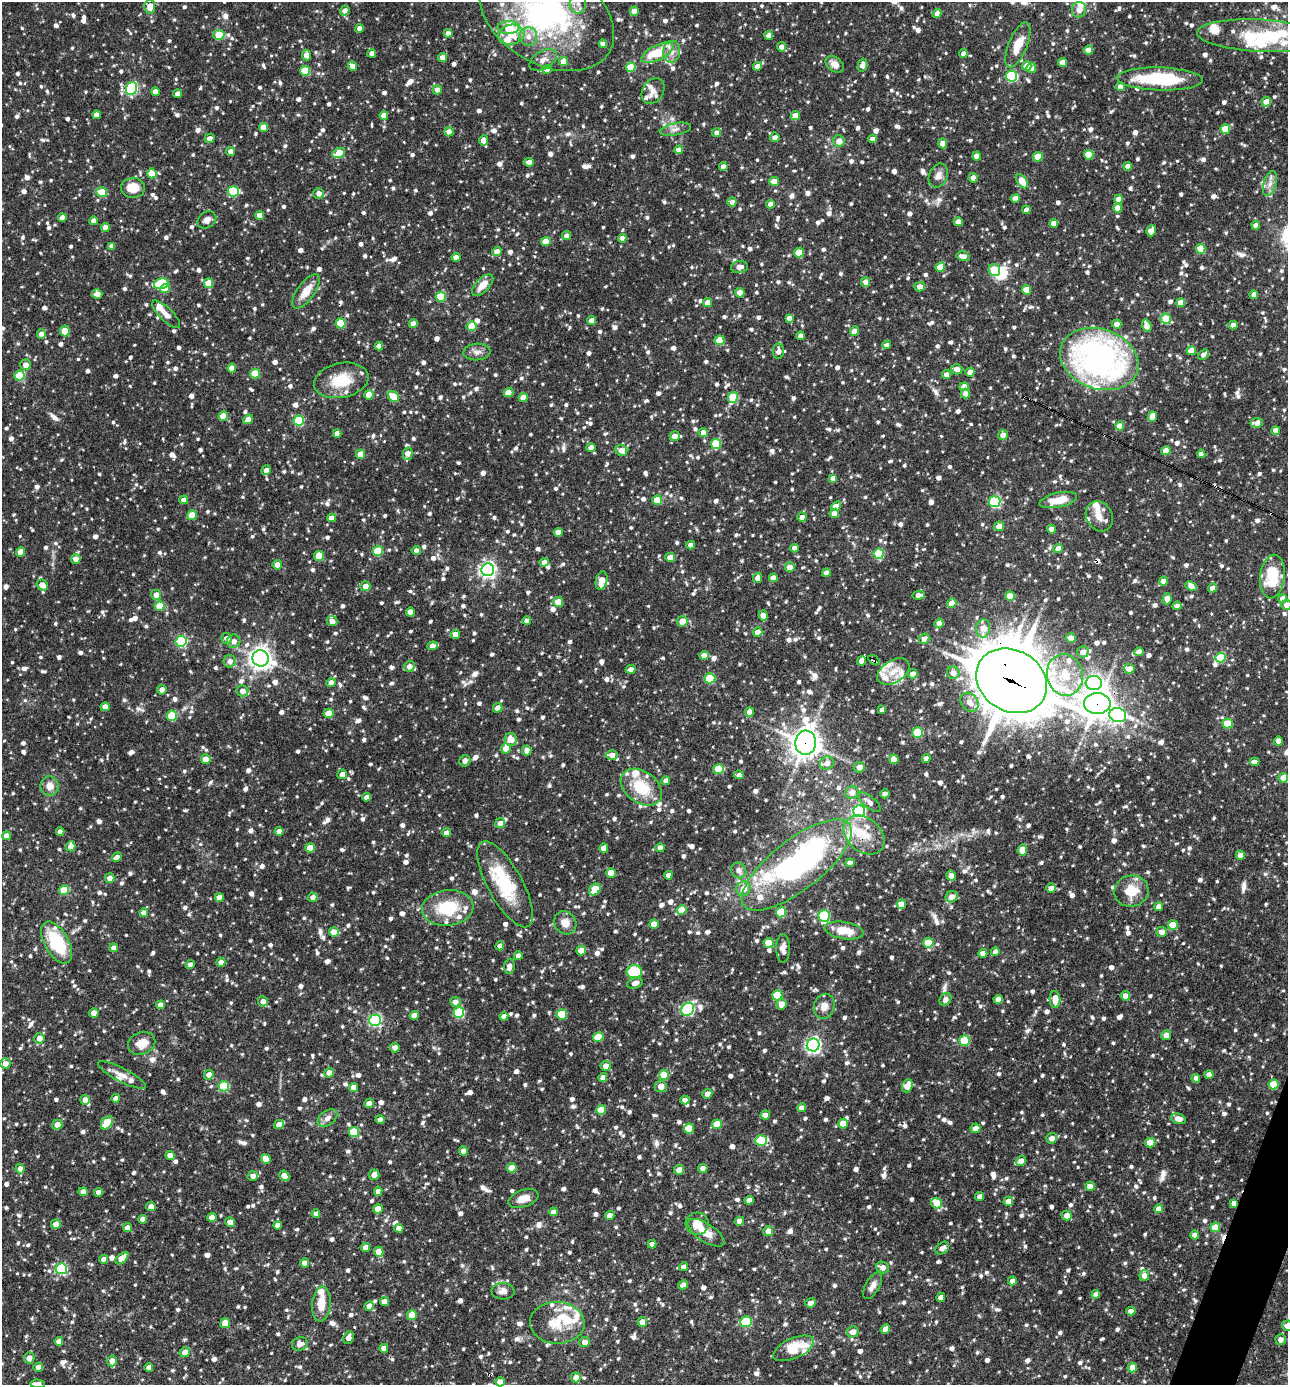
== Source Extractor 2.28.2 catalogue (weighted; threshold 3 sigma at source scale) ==
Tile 6 of 4 x 4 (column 2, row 2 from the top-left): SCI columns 1556-2841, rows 2768-4150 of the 5550 x 5536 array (HDU 1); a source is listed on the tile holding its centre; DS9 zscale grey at full resolution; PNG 1290 x 1387 px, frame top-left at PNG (2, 2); each listed source drawn as its Kron ellipse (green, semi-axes under 4 px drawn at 4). Shown black and unused: <1% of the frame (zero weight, under 3 of 4 exposures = <1% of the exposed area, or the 3 px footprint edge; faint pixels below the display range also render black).
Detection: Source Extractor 2.28.2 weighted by HDU 2 'WHT'; one run over the whole footprint, this tile lists its part. Background 0.0847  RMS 0.0039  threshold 0.0178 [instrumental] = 3 sigma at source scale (4.5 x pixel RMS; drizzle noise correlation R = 1.50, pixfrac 1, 0.05/0.05 arcsec/px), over >= 5 px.
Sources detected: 1821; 5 inside a brighter object's white glare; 7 cosmic-ray / hot-pixel residue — neither listed nor drawn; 65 inside a brighter listed object's ellipse — not listed separately; of the other 1744, all 500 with FLUX_AUTO >= 2.16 (the completeness limit of this list) listed and drawn (1244 fainter detections not listed), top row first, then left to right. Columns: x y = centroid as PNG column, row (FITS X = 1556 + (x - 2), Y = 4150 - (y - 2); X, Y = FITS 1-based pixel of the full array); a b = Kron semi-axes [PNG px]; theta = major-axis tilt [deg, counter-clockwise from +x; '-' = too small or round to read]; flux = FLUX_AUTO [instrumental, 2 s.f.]
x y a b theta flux
578 4 10 8 -87 2.7
150 7 7 5 86 4.5
1079 10 8 7 - 3.1
345 11 5 4 - 2.7
634 11 4 4 - 4.4
937 13 5 4 - 2.6
547 15 73 49 -31 99
509 27 11 6 3 14
359 28 4 4 - 2.8
448 33 4 4 - 2.5
219 35 5 5 - 13
511 35 13 10 11 7.3
769 35 4 4 - 2.3
528 36 9 9 - 3.2
1260 36 63 16 -3 25
603 44 4 4 - 2.5
1018 45 24 9 68 8.2
782 47 5 4 - 2.6
1088 50 4 4 - 4.7
672 52 11 8 85 2.9
372 53 4 4 - 2.5
657 53 17 7 26 14
963 54 4 4 - 2.5
306 55 5 4 - 3.1
442 58 4 4 - 3.2
543 60 15 8 30 2.8
564 61 4 4 - 5
1062 63 4 4 - 3
835 64 10 7 -37 3.3
863 65 6 5 - 2.9
352 66 5 4 - 4.2
757 66 5 4 - 3.3
1027 66 5 4 - 6.3
631 67 5 5 - 12
1031 68 5 5 - 2.7
547 69 5 4 - 2.9
305 71 5 5 - 11
1011 76 5 5 - 37
1160 79 43 11 -2 31
1120 87 4 4 - 2.7
132 88 6 5 - 47
437 90 4 4 - 2.6
653 91 14 10 58 2.3
155 92 4 4 - 3.1
178 94 4 4 - 3.3
1266 102 5 4 - 4.2
96 115 4 4 - 3
384 115 4 4 - 3.7
795 116 5 4 - 4.5
263 127 4 4 - 5.4
675 129 16 6 10 2.2
1225 129 5 5 - 7.5
449 132 4 4 - 3.2
717 133 4 4 - 2.7
775 137 5 4 - 2.6
209 138 5 4 - 2.2
873 139 4 4 - 2.4
483 140 5 4 - 2.8
839 141 6 5 - 3.2
943 143 5 4 - 3.6
679 150 4 4 - 3.5
231 151 4 4 - 2.7
339 153 7 5 26 9.1
1089 155 5 5 - 10
977 156 4 4 - 3.4
1038 157 5 4 - 8.6
529 162 4 4 - 3.4
1128 166 4 4 - 3
723 167 4 4 - 2.6
152 173 5 5 - 8.7
938 176 12 9 67 2.7
973 178 5 4 - 2.9
774 181 5 4 - 4.3
1022 181 8 4 -57 7.4
1270 184 13 6 72 2.4
133 188 12 10 -2 7.3
233 191 6 5 - 19
102 192 5 4 - 9.8
318 193 5 5 - 2.2
1015 198 5 4 - 3.1
1118 199 4 4 - 3
732 202 4 4 - 2.4
770 204 4 4 - 2.7
1118 208 4 4 - 4.4
1026 210 4 4 - 2.2
259 215 4 4 - 4
62 218 4 4 - 2.7
207 220 10 8 35 2.2
94 221 4 4 - 3.1
958 222 4 4 - 3.5
1054 223 4 4 - 2.9
1256 225 4 4 - 2.6
105 227 4 4 - 3.4
1151 231 5 4 - 3.4
566 236 4 4 - 2.5
622 238 4 4 - 3.5
546 242 5 4 - 7
112 246 4 4 - 2.4
1201 249 5 5 - 9.3
497 251 4 4 - 3.2
799 253 5 4 - 5.8
963 256 7 4 -16 3.1
456 257 4 4 - 3.5
739 267 8 6 6 2.8
940 267 5 4 - 7.5
994 270 6 5 - 16
866 282 5 4 - 2.6
209 283 5 4 - 9.1
161 284 7 5 17 26
483 285 13 6 45 4.7
920 287 5 4 - 3.1
165 289 5 4 - 7.6
1026 290 5 4 - 7.1
306 291 20 8 54 6.3
740 293 4 4 - 4.7
97 294 5 5 - 3.1
1254 295 4 4 - 2.8
441 297 5 5 - 16
1181 302 4 4 - 4.5
708 303 4 4 - 3.4
166 314 18 6 -44 3.2
789 318 4 4 - 2.4
1166 319 5 5 - 9.5
592 320 4 4 - 3.2
341 323 5 5 - 14
413 324 4 4 - 3.4
1117 324 5 4 - 3
1233 325 4 4 - 2.5
472 326 5 5 - 9.8
1147 326 6 4 -71 3.4
65 331 5 5 - 5.7
854 331 5 4 - 3.5
41 334 4 4 - 3
801 336 4 4 - 2.4
719 340 5 5 - 8.2
887 345 4 4 - 2.2
379 346 4 4 - 2.8
778 351 8 5 87 2.5
1191 351 5 4 - 5.7
477 352 13 8 4 2.4
1203 355 6 4 42 2.2
1099 359 40 30 -19 130
26 365 5 5 - 2.8
232 368 4 4 - 4.4
957 369 5 5 - 3
970 372 4 4 - 3.1
255 374 5 5 - 14
946 375 4 4 - 2.7
20 376 5 5 - 16
341 380 28 17 12 14
964 387 4 4 - 3.4
508 393 5 4 - 6.9
965 394 5 4 - 2.5
369 395 4 4 - 5.8
394 396 6 5 - 12
523 398 4 4 - 5.2
733 398 5 5 - 16
223 416 5 4 - 7.6
1152 417 5 4 - 4.1
248 419 5 4 - 3.8
299 421 5 5 - 30
1257 423 6 5 - 3.2
1120 426 4 4 - 4.1
1276 431 4 4 - 4.1
703 432 5 4 - 3.3
337 433 4 4 - 2.5
1003 435 5 5 - 2.9
675 436 5 5 - 3.3
716 444 5 5 - 17
591 448 4 4 - 2.4
621 450 6 5 - 3.4
1166 451 4 4 - 5.8
361 454 4 4 - 6.1
408 454 6 4 77 3.4
1201 454 4 4 - 2.6
266 470 5 4 - 2.2
833 478 4 4 - 2.8
184 500 4 4 - 3
657 500 5 4 - 7.9
1058 500 19 7 12 7.3
995 502 5 5 - 43
836 506 6 4 41 4.2
834 513 5 4 - 3
192 515 5 5 - 9.6
1099 516 16 13 -64 4.4
802 517 5 4 - 2.7
332 518 4 4 - 3.2
999 526 5 5 - 3
1052 529 4 4 - 3
558 532 4 4 - 3.1
691 545 4 4 - 2.5
794 548 4 4 - 2.2
1058 548 5 4 - 2.7
416 550 4 4 - 2.2
378 551 5 5 - 16
21 552 4 4 - 6.2
879 554 5 5 - 23
319 556 5 5 - 10
670 557 5 4 - 4.5
76 559 5 5 - 2.8
544 562 4 4 - 2.2
277 565 5 4 - 3.1
790 567 5 5 - 3
488 570 6 6 - 140
826 573 4 4 - 2.5
1272 576 22 12 84 18
758 578 5 4 - 3
773 578 4 4 - 2.9
602 581 9 5 77 4.5
1163 581 4 4 - 3.4
42 585 6 5 - 4
365 586 5 5 - 3
1191 586 6 4 -23 3.2
1212 588 5 4 - 2.7
156 595 5 5 - 3.5
919 595 6 4 4 2.4
1010 596 5 4 - 6.5
1167 599 5 4 - 3.5
1283 599 4 4 - 3.4
558 602 5 5 - 5.9
952 603 5 4 - 5.4
1286 605 5 5 - 2.9
160 606 5 4 - 9.7
1177 606 4 4 - 2.6
410 612 4 4 - 3.6
763 615 5 4 - 3.4
332 621 5 5 - 2.4
527 621 4 4 - 2.4
682 621 5 5 - 5.3
939 623 5 4 - 2.4
983 628 9 7 81 5.1
758 632 5 4 - 3.4
455 634 4 4 - 3.1
227 638 5 5 - 2.3
1071 638 5 5 - 3.1
924 639 5 5 - 2.7
181 641 5 5 - 43
234 641 7 6 - 2.3
433 646 5 4 - 3.3
1083 652 5 5 - 2.7
1139 652 4 4 - 2.5
704 655 5 4 - 3.2
260 658 8 8 - 260
1221 658 5 5 - 17
874 660 6 3 -33 4.3
230 661 6 6 - 2.5
862 661 4 4 - 3.9
409 666 5 5 - 2.8
631 669 5 4 - 2.7
1129 669 5 5 - 3.6
893 672 18 11 33 5.3
953 673 6 6 - 3.4
913 674 5 4 - 3.2
1065 675 21 18 -76 13
710 678 5 5 - 21
1011 681 37 30 -31 1800
331 683 4 4 - 2.7
1094 683 8 7 - 110
162 690 5 4 - 2.7
242 691 6 5 - 3
969 702 10 8 -49 4
1097 704 13 10 0 560
105 707 4 4 - 3.2
498 708 5 4 - 2.8
882 710 4 4 - 2.4
749 712 5 4 - 2.8
329 713 5 4 - 6.2
1118 715 8 7 - 69
172 716 5 5 - 15
1227 724 5 5 - 14
917 732 5 5 - 17
511 739 6 6 - 4.1
1278 741 4 4 - 2.7
806 743 12 10 86 470
506 748 5 5 - 4.3
527 751 5 4 - 2.8
612 755 5 4 - 2.8
926 758 4 4 - 2.6
206 759 5 5 - 3.6
894 759 4 4 - 6.4
465 761 6 5 - 2.2
1255 762 4 4 - 2.7
827 763 7 6 - 3.3
859 767 5 5 - 2.4
718 769 5 5 - 14
342 774 5 4 - 2.6
739 775 5 4 - 2.6
1283 778 5 4 - 6.9
666 781 4 4 - 2.7
50 786 9 9 - 3.6
641 787 23 15 -36 15
852 792 7 6 - 3.1
885 794 4 4 - 2.7
366 797 4 4 - 2.6
870 802 13 5 -39 2.2
859 811 6 6 - 56
500 823 5 5 - 2.7
279 831 4 4 - 3.4
60 832 4 4 - 2.5
446 833 4 4 - 2.5
864 835 23 16 -40 11
7 836 4 4 - 3.3
71 846 5 4 - 3.2
310 848 5 4 - 7
604 848 5 4 - 4.2
660 848 4 4 - 3.4
1022 850 6 4 81 6.3
1240 855 4 4 - 3.2
117 857 5 4 - 3
850 863 4 4 - 2.5
797 865 67 25 38 120
739 870 8 7 - 2.4
611 873 5 4 - 7.3
668 875 4 4 - 2.3
951 875 5 4 - 3
110 878 5 4 - 2.9
505 884 48 17 -61 24
1051 888 5 5 - 3.2
595 889 6 5 - 12
743 889 7 7 - 3.7
64 890 5 5 - 11
1131 891 17 15 12 9
219 897 4 4 - 4.5
313 897 5 4 - 2.5
952 897 6 5 - 3.6
901 904 5 4 - 5
1159 907 4 4 - 2.9
448 908 26 17 6 18
682 910 5 4 - 8.9
781 912 5 5 - 18
144 913 4 4 - 3.3
824 916 6 5 - 31
565 923 12 10 -53 3.8
654 924 5 4 - 5.2
1173 925 5 5 - 8.9
844 930 20 8 -9 8.5
334 932 5 4 - 6.5
1162 932 5 5 - 2.6
57 942 23 12 -60 22
768 943 5 5 - 7.8
928 943 5 5 - 13
500 946 4 4 - 2.9
114 948 4 4 - 2.7
783 948 14 6 -90 2.3
581 951 5 4 - 5.8
995 952 4 4 - 3.1
983 953 4 4 - 3.8
518 956 4 4 - 3.1
221 962 4 4 - 2.6
190 965 4 4 - 2.2
509 966 7 5 82 2.2
634 972 8 6 -1 15
635 983 8 5 17 2.4
777 995 5 5 - 12
1125 996 5 5 - 2.7
945 999 7 5 55 2.2
998 999 4 4 - 3.8
1055 1000 8 5 -86 4.6
263 1001 5 5 - 2.6
455 1002 5 5 - 2.8
781 1004 5 5 - 4.1
160 1005 4 4 - 2.9
824 1006 13 10 70 3.3
688 1009 7 6 - 51
94 1013 4 4 - 3.9
459 1013 5 5 - 31
562 1014 5 5 - 13
414 1015 4 4 - 3
504 1016 4 4 - 2.6
375 1020 6 5 - 50
1166 1035 5 4 - 3.2
598 1037 5 4 - 10
39 1038 5 5 - 3.2
965 1041 5 5 - 18
142 1043 14 11 23 5.4
813 1045 6 6 - 120
395 1048 5 5 - 2.9
5 1064 5 5 - 2.7
606 1066 5 5 - 3
329 1073 5 5 - 3.1
122 1075 27 6 -27 3.9
209 1075 5 4 - 2.3
664 1075 5 5 - 9
1209 1075 4 4 - 2.9
603 1078 4 4 - 2.8
1196 1078 4 4 - 2.4
1274 1084 5 5 - 12
224 1086 5 5 - 21
661 1086 6 6 - 3.7
907 1086 7 5 67 4.4
353 1087 4 4 - 3.2
707 1094 5 5 - 2.8
116 1098 4 4 - 2.5
85 1100 5 5 - 3.4
685 1100 4 4 - 2.4
369 1103 5 4 - 2.6
801 1108 4 4 - 2.9
601 1110 5 5 - 9.3
765 1115 5 4 - 3.6
327 1118 11 7 35 2.3
1178 1119 7 5 -15 3.3
380 1120 4 4 - 2.6
107 1123 7 5 53 13
843 1123 5 4 - 6.5
279 1124 5 4 - 3.1
717 1124 5 5 - 7.9
57 1125 5 5 - 3.3
975 1128 5 4 - 3
689 1129 5 5 - 10
354 1132 5 5 - 14
1052 1138 5 5 - 2.3
761 1141 6 5 - 23
1150 1143 5 5 - 8.2
463 1151 4 4 - 3.3
170 1155 4 4 - 2.8
266 1159 5 5 - 6.1
1021 1161 5 5 - 2.3
512 1168 5 4 - 7.1
703 1168 4 4 - 3.3
20 1169 4 4 - 2.6
679 1170 5 4 - 2.9
374 1175 5 5 - 2.9
253 1176 5 5 - 2.4
284 1176 6 4 -59 3.6
1090 1186 5 4 - 2.8
378 1191 4 4 - 2.4
83 1192 4 4 - 3.1
98 1192 4 4 - 2.7
980 1197 4 4 - 2.7
523 1199 15 8 19 4.3
749 1200 4 4 - 2.9
1008 1201 5 4 - 3.3
937 1203 5 5 - 6.9
1234 1203 4 4 - 2.6
151 1206 5 4 - 2.8
378 1209 5 4 - 5.7
1159 1209 4 4 - 2.9
553 1212 4 4 - 2.3
316 1214 4 4 - 2.2
610 1215 5 4 - 2.7
1067 1215 5 5 - 2.9
212 1217 4 4 - 2.7
143 1219 4 4 - 2.7
740 1221 4 4 - 2.6
230 1222 5 4 - 3.5
56 1224 5 4 - 3.7
697 1224 11 11 - 5.2
278 1225 4 4 - 2.4
1215 1227 5 4 - 6.6
127 1228 4 4 - 3.2
399 1228 4 4 - 2.5
768 1231 5 5 - 3.5
706 1233 21 9 -33 5.1
1195 1235 4 4 - 3.5
652 1244 4 4 - 2.4
366 1248 4 4 - 3.9
942 1248 7 5 38 2.3
379 1252 5 5 - 6.6
122 1258 8 4 41 5.7
104 1259 4 4 - 2.9
305 1263 4 4 - 2.6
683 1267 4 4 - 2.2
883 1267 7 5 -25 2.4
61 1269 5 5 - 38
1144 1275 5 4 - 2.6
1012 1281 4 4 - 2.9
683 1285 5 4 - 2.7
873 1286 15 7 61 2.4
503 1291 11 8 -4 2.8
1096 1294 4 4 - 2.8
941 1297 4 4 - 2.7
384 1301 4 4 - 3.3
810 1303 5 4 - 2.6
321 1304 17 9 85 6
369 1306 5 4 - 2.7
1131 1311 4 4 - 2.9
412 1315 5 5 - 8.5
642 1322 5 5 - 3.5
746 1322 6 5 - 23
225 1323 5 5 - 5.7
557 1323 27 21 -2 11
1287 1326 5 5 - 3.1
885 1329 5 4 - 4.1
853 1332 6 5 - 2.9
349 1338 6 5 - 2.3
1281 1339 5 5 - 2.2
59 1341 4 4 - 2.5
584 1342 5 5 - 2.5
300 1344 8 6 20 2.9
384 1348 4 4 - 2.7
794 1348 22 10 24 13
185 1352 5 5 - 3.6
29 1358 5 5 - 3
112 1361 5 5 - 2.8
38 1367 5 4 - 2.6
149 1367 4 4 - 2.4
1132 1368 5 4 - 4.6
576 1377 5 5 - 2.9
500 1382 5 4 - 3.4
38 1384 7 4 -2 2.2
Overlapping masked pixels (flux is a lower limit): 7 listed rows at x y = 1099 359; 957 369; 874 660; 1011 681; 1097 704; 806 743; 1234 1203
Isophote crosses this tile's border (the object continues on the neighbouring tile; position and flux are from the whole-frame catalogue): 5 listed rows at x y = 578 4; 547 15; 1286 605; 1287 1326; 38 1384